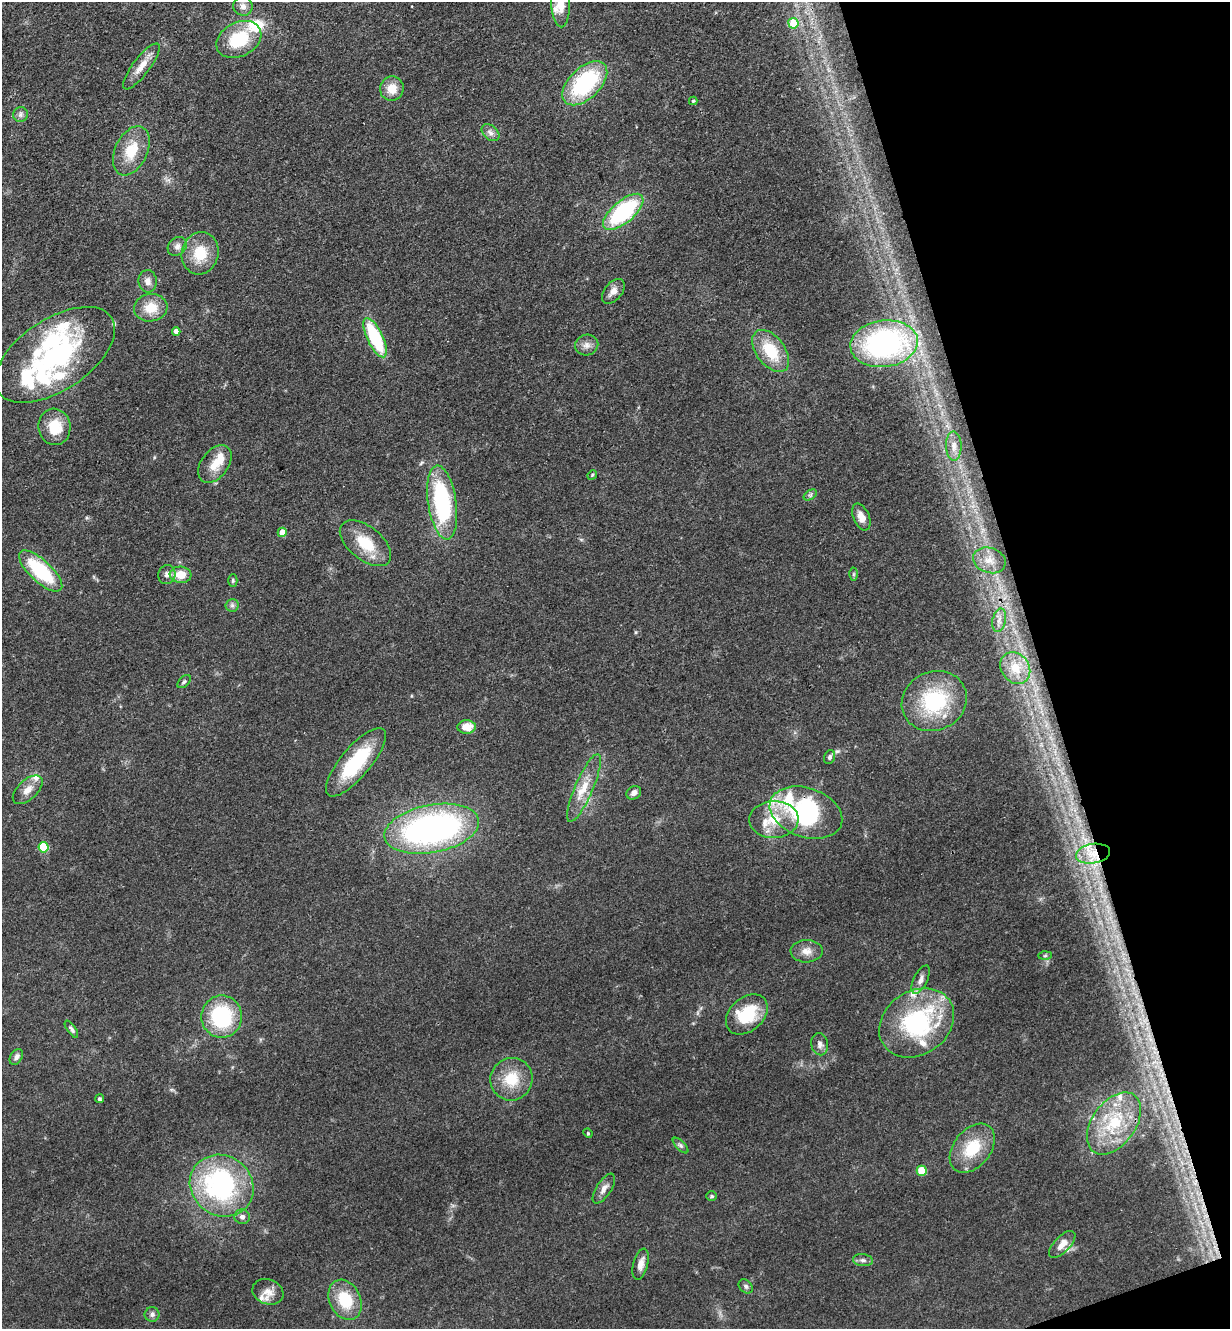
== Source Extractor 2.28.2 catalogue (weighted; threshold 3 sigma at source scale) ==
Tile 12 of 4 x 4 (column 4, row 3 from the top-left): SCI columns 3979-5206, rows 1385-2711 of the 5372 x 5421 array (HDU 1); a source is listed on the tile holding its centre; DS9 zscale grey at full resolution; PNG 1232 x 1331 px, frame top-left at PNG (2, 2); each listed source drawn as its Kron ellipse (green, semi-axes under 4 px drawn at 4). Shown black and unused: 16% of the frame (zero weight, under 3 of 4 exposures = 5% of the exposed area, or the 3 px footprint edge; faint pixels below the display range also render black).
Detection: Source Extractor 2.28.2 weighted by HDU 2 'WHT'; one run over the whole footprint, this tile lists its part. Background 0.0598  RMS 0.0054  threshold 0.0244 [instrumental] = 3 sigma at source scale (4.5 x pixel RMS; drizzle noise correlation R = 1.50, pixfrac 1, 0.05/0.05 arcsec/px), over >= 5 px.
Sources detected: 103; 2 inside a brighter object's white glare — neither listed nor drawn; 20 inside a brighter listed object's ellipse — not listed separately; the other 81 listed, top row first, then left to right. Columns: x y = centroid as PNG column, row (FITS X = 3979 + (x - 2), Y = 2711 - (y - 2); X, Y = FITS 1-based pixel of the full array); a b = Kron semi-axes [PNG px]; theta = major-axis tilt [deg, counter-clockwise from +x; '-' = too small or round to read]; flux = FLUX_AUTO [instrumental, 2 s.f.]
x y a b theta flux
560 3 24 9 -87 11
243 6 10 9 - 3.1
793 23 5 5 - 14
239 39 24 17 27 26
141 66 28 8 53 7.5
585 83 27 15 44 57
392 89 12 12 - 8.8
693 101 4 3 - 0.72
20 115 7 7 - 1.9
490 133 10 7 -40 2.4
131 151 26 16 65 16
623 212 25 11 41 59
177 246 10 8 44 2.8
200 253 21 18 75 16
148 281 11 9 -84 3.4
613 291 14 8 50 4.2
151 308 17 13 8 11
176 331 4 4 - 3.4
375 338 21 8 -64 41
884 344 34 23 7 110
587 345 12 10 12 3.5
771 351 24 14 -53 21
55 355 68 35 33 86
54 427 18 16 -83 15
954 446 14 7 -89 3.8
215 464 21 13 54 9.8
592 475 5 4 - 0.64
810 495 7 4 33 1.1
442 502 37 14 -82 63
861 517 14 8 -66 5.5
282 532 4 4 - 7
365 543 30 16 -39 18
989 560 16 12 -19 7.4
41 571 28 11 -43 39
853 574 6 4 89 0.77
167 575 10 8 73 2.6
181 575 11 8 -6 9.1
233 580 6 4 -90 0.88
232 605 6 6 - 1.5
999 620 12 6 78 3
1015 668 17 14 -55 10
184 682 8 5 43 1.2
934 701 33 29 26 48
467 727 9 7 0 7.6
830 757 7 5 69 1.4
356 762 43 15 50 38
584 788 37 9 67 12
28 790 18 9 44 5.5
634 793 8 6 35 2.8
806 813 37 24 -19 74
774 820 25 18 1 16
432 829 48 24 11 180
43 847 5 5 - 28
1093 854 17 9 10 8.4
807 951 16 11 0 5.2
1045 956 6 4 1 0.88
921 980 15 7 64 3.4
747 1014 24 16 41 23
222 1017 21 20 - 44
917 1023 40 31 35 72
71 1029 10 4 -55 1.5
820 1044 11 8 -78 2.7
16 1057 8 6 57 2.2
511 1079 21 21 - 17
99 1099 4 4 - 1
1114 1123 35 22 54 29
588 1133 5 4 - 0.69
681 1146 10 4 -45 1.4
972 1148 28 18 51 22
922 1171 5 5 - 18
222 1186 33 30 -35 93
604 1189 17 7 57 3.8
712 1196 5 4 - 0.77
242 1217 8 7 - 2.2
1062 1244 17 8 47 5.3
863 1260 10 6 -7 1.8
641 1264 16 7 75 4.3
746 1286 8 6 -45 1.4
268 1292 16 12 -20 5.7
345 1300 21 15 -64 20
152 1314 7 7 - 1.9
Overlapping masked pixels (flux is a lower limit): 2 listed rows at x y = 806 813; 1093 854
Isophote crosses this tile's border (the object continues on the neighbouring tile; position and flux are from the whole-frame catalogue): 1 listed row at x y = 560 3